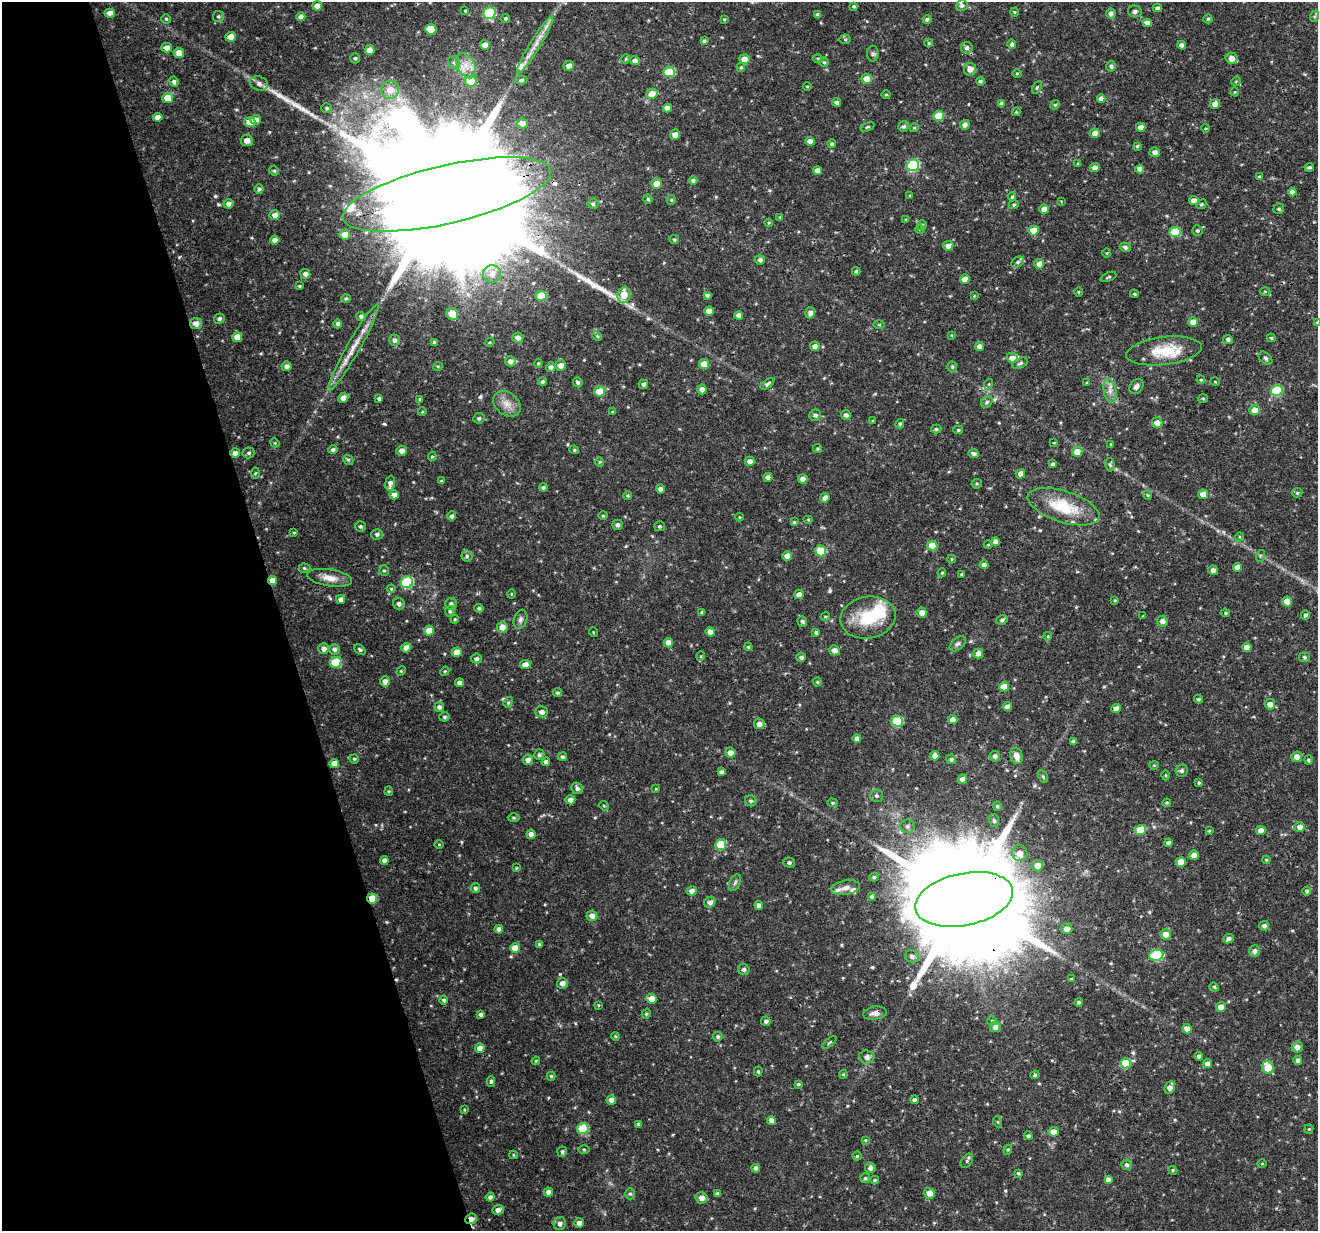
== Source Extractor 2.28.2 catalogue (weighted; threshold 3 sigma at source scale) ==
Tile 5 of 4 x 4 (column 1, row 2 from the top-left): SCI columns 1-1316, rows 2515-3743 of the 5267 x 5079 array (HDU 1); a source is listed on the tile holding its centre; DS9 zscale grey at full resolution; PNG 1320 x 1233 px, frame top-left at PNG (2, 2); each listed source drawn as its Kron ellipse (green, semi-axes under 4 px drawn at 4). Shown black and unused: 21% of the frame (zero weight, under 3 of 4 exposures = <1% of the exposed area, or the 3 px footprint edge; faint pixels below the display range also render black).
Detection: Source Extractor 2.28.2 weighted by HDU 2 'WHT'; one run over the whole footprint, this tile lists its part. Background 0.0601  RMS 0.003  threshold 0.0137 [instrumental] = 3 sigma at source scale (4.5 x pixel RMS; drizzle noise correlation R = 1.50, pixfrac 1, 0.0396/0.0396 arcsec/px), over >= 5 px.
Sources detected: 494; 1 inside a brighter object's white glare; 5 cosmic-ray / hot-pixel residue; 2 long thin detections or spike segments (spike, bleed or trail) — neither listed nor drawn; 6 inside a brighter listed object's ellipse — not listed separately; the other 480 listed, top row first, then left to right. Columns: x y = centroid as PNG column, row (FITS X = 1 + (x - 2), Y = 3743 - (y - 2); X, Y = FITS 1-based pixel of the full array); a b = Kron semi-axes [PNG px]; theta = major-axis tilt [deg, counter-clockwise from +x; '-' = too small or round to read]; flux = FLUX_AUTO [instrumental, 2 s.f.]
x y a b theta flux
317 6 5 4 - 1.8
854 6 4 3 - 0.42
962 6 6 5 - 0.66
1157 8 4 4 - 0.8
465 11 4 4 - 0.29
1135 11 7 6 - 0.69
1014 12 4 4 - 0.31
110 13 5 4 - 1.9
490 13 6 5 - 23
1111 13 5 4 - 1
818 15 4 4 - 1
218 16 5 5 - 0.53
1315 16 6 4 71 0.41
301 17 4 4 - 1.5
505 18 5 4 - 0.48
166 19 4 4 - 0.39
724 19 4 3 - 0.29
927 19 4 4 - 0.66
1208 19 4 4 - 0.41
1147 23 5 4 - 1.7
431 29 5 5 - 5.8
231 37 5 5 - 3.6
845 39 5 5 - 0.4
704 41 4 3 - 0.59
929 43 4 4 - 0.35
1012 44 4 4 - 0.86
485 45 5 4 - 2.2
535 45 33 5 59 4.2
1182 45 4 4 - 1.3
167 48 5 5 - 1.8
967 48 6 5 - 1
370 50 5 5 - 2.7
179 53 5 5 - 2.2
873 54 8 6 90 0.71
355 58 5 4 - 0.5
1232 58 6 5 - 2.3
626 59 5 4 - 0.36
744 59 5 5 - 2.8
818 59 5 3 - 0.36
635 61 5 4 - 1.6
824 62 5 5 - 0.53
454 63 7 5 -67 0.82
466 66 14 8 -61 3.1
569 66 5 5 - 1.8
1111 66 5 5 - 0.8
741 67 4 4 - 0.39
970 69 6 6 - 1.9
669 72 6 5 - 13
1017 73 5 3 - 0.3
867 79 5 5 - 4.1
521 80 6 4 1 0.6
471 81 6 5 - 6.6
980 81 4 4 - 0.58
1236 81 5 3 - 0.26
174 82 5 4 - 0.73
259 83 9 7 -25 1.3
807 86 4 3 - 0.24
1037 87 6 3 62 0.38
390 90 9 9 - 3.3
1235 92 4 3 - 0.24
652 94 5 5 - 3.2
886 95 5 3 - 0.31
168 98 5 5 - 4.7
1101 99 4 4 - 1.7
837 103 4 4 - 0.94
1001 104 4 4 - 1.1
1215 104 5 5 - 1.6
1055 105 5 4 - 0.43
327 108 5 4 - 0.49
667 108 4 4 - 1.9
1016 112 4 3 - 0.27
939 116 5 5 - 7.3
158 117 5 4 - 1.9
256 120 5 5 - 2
250 122 5 5 - 3.6
522 123 5 5 - 2.8
965 125 5 4 - 1.6
904 126 6 5 - 0.66
867 127 7 3 22 0.39
1141 127 5 4 - 1.9
914 128 4 4 - 0.32
1206 128 4 3 - 0.28
1095 133 5 4 - 2.3
675 135 5 4 - 1.8
247 140 6 5 - 2.1
810 141 4 4 - 2.1
832 144 4 4 - 0.55
1137 146 4 4 - 0.45
1155 152 5 4 - 1.8
1078 164 4 4 - 0.28
913 165 6 5 - 32
1309 167 5 4 - 0.59
1095 168 5 4 - 1.5
1140 169 4 4 - 1.8
274 171 5 4 - 0.38
818 171 4 4 - 2
1259 176 4 4 - 0.35
693 180 4 4 - 0.77
656 184 5 5 - 2.9
259 189 5 4 - 0.59
1292 192 4 4 - 1.9
447 194 107 29 13 33000
910 195 4 4 - 0.32
1012 197 4 4 - 0.45
648 199 4 4 - 0.43
671 200 5 4 - 0.43
1061 201 4 2 - 0.21
1194 201 5 4 - 2.1
228 204 5 4 - 1.4
593 204 5 5 - 0.63
1201 204 5 4 - 0.42
1014 205 5 4 - 0.43
1044 209 5 4 - 1.9
1279 209 5 5 - 0.49
275 215 5 5 - 1.9
780 217 4 4 - 0.29
906 220 4 4 - 0.33
769 223 4 3 - 0.31
922 225 5 4 - 0.59
920 229 5 3 - 0.31
1034 231 5 5 - 5.6
1197 231 5 5 - 0.55
1175 232 5 5 - 14
345 235 5 5 - 4.4
674 239 5 4 - 0.49
275 240 5 4 - 1.7
948 246 5 4 - 1.8
1125 247 5 4 - 0.71
1107 253 5 3 - 0.26
760 260 5 5 - 0.88
1018 262 7 5 28 0.62
1039 264 5 4 - 2
856 271 4 3 - 0.42
305 274 5 5 - 1.3
492 274 9 8 - 2.4
1108 277 8 3 24 0.41
965 279 5 4 - 1.9
300 286 4 3 - 0.42
1265 291 5 3 - 0.33
1078 292 4 3 - 0.27
1134 294 4 3 - 0.39
624 295 8 6 82 4.2
707 295 4 3 - 0.6
541 296 5 5 - 7.5
974 296 3 3 - 0.26
346 298 4 4 - 0.34
709 311 5 4 - 2.4
810 313 5 5 - 1.3
452 314 6 5 - 6.2
739 315 4 4 - 1.6
361 316 5 4 - 0.77
219 319 5 5 - 0.87
1193 322 5 4 - 3.8
196 323 6 5 - 2.2
1317 323 4 3 - 0.71
338 324 4 4 - 0.9
879 325 6 4 0 0.35
951 335 3 3 - 0.24
597 336 5 4 - 0.35
237 337 5 5 - 3.4
518 338 5 5 - 1.4
1271 338 4 4 - 0.46
1228 339 5 4 - 0.9
395 340 5 5 - 1
434 342 4 4 - 0.65
490 342 5 3 - 0.3
815 346 5 5 - 1.4
979 347 5 4 - 2
353 348 49 6 60 5.7
1164 351 38 14 7 10
1012 358 6 5 - 1.9
1265 358 8 5 -41 0.61
510 361 5 5 - 1.6
538 363 4 3 - 0.36
1020 363 8 5 25 0.67
704 364 5 5 - 4.2
561 365 5 5 - 1.9
286 366 5 4 - 1.2
438 366 5 3 - 0.28
551 367 5 4 - 0.99
952 367 5 5 - 0.47
1201 380 4 3 - 0.27
542 381 4 4 - 0.68
578 382 5 4 - 0.69
1215 382 5 3 - 0.23
1087 383 4 3 - 0.31
644 384 5 4 - 0.93
767 384 8 4 36 0.71
989 384 5 3 - 0.32
1136 386 8 6 51 1.1
702 389 5 4 - 1.6
600 391 5 5 - 6.2
1110 391 12 6 -81 1.8
1277 391 6 5 - 17
343 398 5 5 - 1.8
379 398 4 3 - 0.55
1203 398 5 3 - 0.32
420 399 4 4 - 0.34
987 402 6 5 - 0.64
507 404 15 11 -39 3
1255 410 5 5 - 3.3
422 412 4 3 - 0.25
613 412 3 3 - 0.42
815 415 6 5 - 0.84
846 415 5 5 - 0.98
479 418 5 5 - 0.48
873 421 3 3 - 0.31
1157 422 5 5 - 2
900 424 5 4 - 0.48
936 429 5 4 - 0.43
958 430 5 4 - 0.44
275 443 5 4 - 0.3
1054 443 4 2 - 0.21
1111 444 3 2 - 0.34
817 449 4 4 - 0.4
333 450 4 4 - 0.7
574 450 5 4 - 0.38
401 451 5 5 - 1.8
1077 452 5 5 - 3.5
235 453 5 4 - 1.2
249 453 6 5 - 0.62
974 454 5 4 - 1
432 456 5 4 - 0.4
348 460 5 4 - 0.46
750 461 5 4 - 1.7
600 462 4 4 - 0.34
1053 464 4 3 - 0.75
1110 465 7 5 -78 0.53
255 473 5 3 - 0.33
1020 474 5 5 - 1.8
768 477 4 4 - 1.4
803 479 5 4 - 1.9
441 481 4 4 - 0.39
390 483 7 5 83 1.3
977 484 5 4 - 0.39
543 487 4 4 - 0.57
660 489 4 4 - 0.88
1297 493 5 5 - 0.38
1203 494 5 4 - 2.6
394 495 5 4 - 1.5
1147 495 4 3 - 0.26
628 496 4 4 - 0.36
825 498 5 4 - 1.4
1064 507 37 15 -18 13
452 516 5 4 - 0.82
603 516 4 3 - 0.29
740 517 4 3 - 0.29
808 519 5 3 - 0.3
794 522 4 4 - 0.38
617 525 5 5 - 0.88
360 526 5 5 - 0.6
659 526 5 5 - 0.61
294 532 4 3 - 0.32
377 534 5 5 - 0.85
1239 537 5 3 - 0.3
996 542 4 4 - 2
988 544 4 3 - 0.27
932 546 5 5 - 5.3
821 551 5 5 - 8.9
467 556 5 5 - 0.67
787 556 5 4 - 2.1
1260 556 6 3 72 0.38
951 559 4 4 - 0.32
984 565 4 4 - 1
1237 567 4 4 - 1.9
304 568 6 4 -2 0.55
384 570 5 4 - 0.41
1213 570 5 4 - 1.5
942 573 5 4 - 0.37
962 574 3 3 - 0.4
330 578 23 8 -8 3.3
273 580 4 4 - 2.8
407 582 6 5 - 23
391 589 4 4 - 0.34
511 594 4 3 - 0.25
799 594 5 4 - 1.7
340 599 4 4 - 1.3
1115 600 3 3 - 0.3
1287 602 5 5 - 5.7
399 604 6 5 - 1.2
451 604 6 5 - 0.88
479 608 5 4 - 0.59
450 611 5 5 - 0.56
702 612 4 3 - 0.69
922 613 5 5 - 2.1
1225 613 4 4 - 0.38
1305 615 4 4 - 0.81
1143 616 4 3 - 0.23
825 617 5 3 - 0.34
868 617 28 21 9 13
455 619 4 4 - 0.3
520 619 10 6 72 1
1002 620 5 4 - 0.77
802 621 5 5 - 0.74
1162 621 5 5 - 1.5
502 627 5 5 - 2.5
429 630 5 5 - 3.5
593 632 5 3 - 0.24
710 632 5 4 - 1.9
816 632 4 3 - 0.64
1048 636 4 3 - 0.28
668 643 5 4 - 2
958 644 9 5 42 0.9
748 647 4 3 - 0.35
1247 647 4 4 - 2.3
406 648 5 4 - 2.5
324 649 5 5 - 1.3
334 649 5 5 - 1
360 650 6 4 -39 0.59
834 650 5 5 - 1.9
457 652 5 4 - 3.3
978 654 5 5 - 2.1
701 656 5 3 - 0.29
801 657 5 4 - 0.81
1304 657 5 5 - 0.55
477 659 5 5 - 0.96
336 662 6 5 - 13
525 664 5 4 - 2.1
401 671 5 4 - 0.36
445 671 5 3 - 0.29
385 681 5 5 - 1.6
817 682 4 4 - 0.35
460 683 4 4 - 1.3
1004 687 5 4 - 4.4
557 693 4 4 - 0.5
1198 699 4 3 - 0.42
508 702 6 4 69 0.41
1270 704 5 5 - 2.1
1007 706 5 4 - 1.7
439 707 5 5 - 0.94
1116 708 5 4 - 1.9
541 712 6 5 - 1.2
444 717 5 4 - 0.53
953 720 5 4 - 2.3
897 721 5 5 - 16
759 724 5 5 - 1.7
857 738 4 4 - 1.3
1073 742 4 4 - 0.93
730 753 5 5 - 1.9
539 755 5 5 - 0.61
935 756 5 4 - 1.7
995 756 5 5 - 1
1016 756 8 6 -74 2.2
562 757 5 4 - 0.64
1297 757 5 5 - 2
354 759 4 4 - 0.43
951 759 5 5 - 0.63
528 760 5 5 - 1.6
1309 760 4 3 - 0.46
546 762 4 4 - 0.97
334 763 5 4 - 2.4
1154 765 4 4 - 0.3
1182 771 6 5 - 0.72
721 772 4 4 - 0.88
1166 775 5 3 - 0.32
1043 776 7 4 -63 0.48
962 779 4 4 - 1.6
1199 783 4 4 - 0.43
577 788 6 5 - 0.95
656 789 3 3 - 0.28
389 791 5 4 - 0.35
876 796 6 6 - 0.64
570 800 5 4 - 1.8
751 801 6 5 - 0.67
832 803 5 4 - 0.44
1167 803 4 4 - 0.32
604 806 5 4 - 0.33
997 806 5 4 - 0.53
513 818 6 4 -2 0.44
994 821 6 5 - 0.54
907 826 7 7 - 1
1300 827 5 5 - 1.8
1140 830 5 5 - 8.5
1209 831 4 3 - 0.35
1261 831 5 4 - 1.9
531 834 5 4 - 1.8
1169 843 4 4 - 1.1
439 844 5 3 - 0.26
721 845 5 5 - 12
1020 853 8 8 - 2.4
1194 855 5 4 - 2.1
384 860 4 4 - 1.3
1266 860 4 3 - 0.35
1181 862 5 5 - 4.3
789 863 5 5 - 0.66
1038 866 6 5 - 2.7
516 868 3 3 - 0.31
874 877 5 3 - 0.49
735 882 9 5 63 0.72
475 888 5 4 - 0.63
846 888 14 7 11 2
691 891 5 4 - 1.6
1307 891 4 4 - 0.62
872 896 4 4 - 0.53
372 898 5 5 - 6.7
964 899 49 26 12 12000
710 902 6 5 - 1.1
759 905 4 4 - 1.6
592 916 5 5 - 1.7
1264 926 5 4 - 0.94
499 929 4 4 - 1.1
1067 929 5 5 - 2
1166 934 5 5 - 2.5
1229 939 6 4 26 0.91
539 944 4 4 - 0.35
515 948 5 5 - 4.1
1255 951 6 5 - 1.1
1156 955 7 5 10 19
912 956 7 6 - 1.1
744 969 6 5 - 0.9
1071 979 3 3 - 0.36
562 983 5 5 - 1.7
1214 987 5 4 - 0.36
651 999 5 5 - 3.1
444 1000 4 4 - 0.64
1079 1002 4 4 - 0.56
598 1005 4 3 - 0.25
1221 1007 5 4 - 2.1
875 1013 12 6 9 1.7
481 1014 4 3 - 0.77
646 1014 5 4 - 0.46
766 1021 5 4 - 0.89
992 1021 5 4 - 0.4
995 1027 5 5 - 1.6
1187 1029 5 4 - 2.2
615 1036 4 3 - 0.3
718 1037 5 4 - 0.61
830 1042 8 3 40 0.39
1297 1047 5 5 - 2
480 1048 5 4 - 2.5
1199 1056 4 4 - 0.88
867 1057 7 6 - 1.3
1298 1060 4 4 - 0.97
536 1061 4 3 - 0.31
1125 1063 5 5 - 8.8
1208 1064 5 4 - 1.8
1268 1067 6 5 - 7.2
758 1071 5 4 - 0.42
843 1074 4 3 - 0.33
1035 1075 5 4 - 0.41
551 1076 4 4 - 0.46
491 1081 5 4 - 0.63
798 1084 4 3 - 0.43
1170 1087 6 5 - 1.8
611 1100 4 4 - 1.9
914 1100 4 4 - 0.68
464 1110 4 3 - 0.29
771 1120 4 4 - 1.5
998 1122 5 3 - 0.32
639 1124 4 4 - 0.68
583 1129 6 5 - 16
1309 1129 4 4 - 0.33
1054 1132 5 5 - 2.6
1028 1136 4 4 - 0.74
865 1140 3 3 - 0.32
584 1149 5 3 - 0.35
1008 1150 5 4 - 0.39
562 1152 5 5 - 0.66
513 1155 4 4 - 0.31
857 1156 4 4 - 0.39
967 1161 8 5 55 0.61
1262 1163 4 3 - 0.23
1127 1165 5 5 - 0.78
756 1168 4 4 - 1
870 1168 5 5 - 1.3
1173 1170 4 4 - 0.37
1018 1173 3 3 - 0.43
865 1178 5 5 - 0.49
1108 1179 4 4 - 1.3
875 1180 4 3 - 0.49
548 1192 4 4 - 1.6
929 1193 5 5 - 2.2
630 1194 5 5 - 0.52
718 1194 4 4 - 0.93
490 1197 4 4 - 1
701 1198 6 5 - 2.2
498 1210 6 4 21 1.6
471 1219 6 5 - 2.2
579 1223 5 4 - 1.4
560 1224 6 6 - 1.2
Overlapping masked pixels (flux is a lower limit): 9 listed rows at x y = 447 194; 541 296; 196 323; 235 453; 273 580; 372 898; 964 899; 875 1013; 471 1219
Isophote crosses this tile's border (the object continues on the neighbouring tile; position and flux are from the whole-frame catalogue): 1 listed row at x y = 1317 323